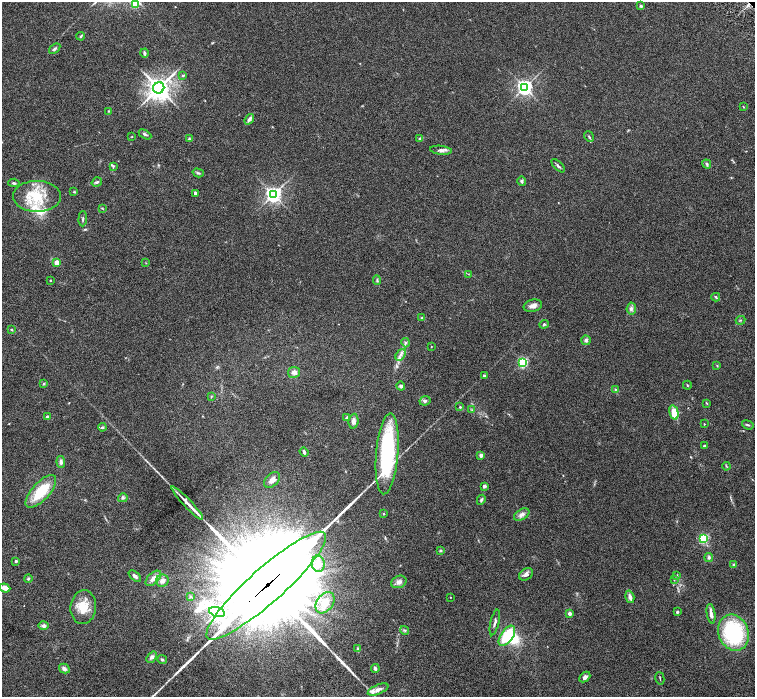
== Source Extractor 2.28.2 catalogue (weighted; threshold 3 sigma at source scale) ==
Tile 7 of 4 x 4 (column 3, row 2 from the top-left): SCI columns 3016-4520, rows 3085-4474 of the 6028 x 6026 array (HDU 1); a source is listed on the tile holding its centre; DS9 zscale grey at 2 x 2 block average (1 PNG px = mean of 2 x 2 image px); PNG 757 x 699 px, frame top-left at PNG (2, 2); each listed source drawn as its Kron ellipse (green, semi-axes under 4 px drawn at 4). Shown black and unused: <1% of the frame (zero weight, under 3 of 6 exposures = <1% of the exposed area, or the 3 px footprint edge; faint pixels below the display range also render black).
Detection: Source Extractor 2.28.2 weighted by HDU 2 'WHT'; one run over the whole footprint, this tile lists its part. Background 0.0444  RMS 0.0034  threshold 0.0139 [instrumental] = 3 sigma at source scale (4.09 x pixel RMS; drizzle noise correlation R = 1.36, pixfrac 0.8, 0.05/0.05 arcsec/px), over >= 5 px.
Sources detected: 131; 1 inside a brighter object's white glare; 5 long thin detections or spike segments (spike, bleed or trail) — neither listed nor drawn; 7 inside a brighter listed object's ellipse — not listed separately; the other 118 listed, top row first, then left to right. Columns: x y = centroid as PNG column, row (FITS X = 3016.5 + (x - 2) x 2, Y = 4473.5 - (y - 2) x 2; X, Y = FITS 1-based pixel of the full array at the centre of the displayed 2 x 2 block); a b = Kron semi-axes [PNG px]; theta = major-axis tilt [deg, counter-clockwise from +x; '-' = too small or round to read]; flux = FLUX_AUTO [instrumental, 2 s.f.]
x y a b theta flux
135 4 4 3 - 29
641 6 4 3 - 0.88
81 36 4 3 - 0.9
55 49 6 3 37 1.4
144 53 4 3 - 1.2
183 75 4 2 - 0.6
525 87 4 4 - 260
159 88 6 5 - 630
743 107 3 2 - 0.39
109 111 3 2 - 0.46
249 119 6 4 53 2.2
145 134 7 3 -28 1.2
132 137 3 2 - 0.31
589 137 5 2 - 0.83
189 139 4 3 - 0.73
420 139 4 3 - 1.8
441 150 11 4 -5 2.6
707 164 5 3 - 1.3
113 166 4 3 - 0.85
558 166 8 3 -45 1.3
198 173 6 3 -15 1.2
522 181 5 3 - 1.3
97 182 5 4 - 1.3
14 183 6 3 -6 1.1
74 192 4 2 - 0.54
195 193 4 2 - 1.4
273 194 4 4 - 280
37 196 24 15 0 24
102 208 3 2 - 0.5
83 219 8 3 86 1.1
57 263 2 2 - 15
146 263 3 2 - 0.35
468 274 3 2 - 0.47
50 280 3 2 - 0.43
377 280 5 2 - 0.82
716 297 4 3 - 0.78
533 306 9 6 14 3.4
631 309 6 4 84 2
422 318 3 2 - 0.57
740 320 5 2 - 0.67
544 324 5 3 - 1.1
11 329 4 2 - 0.68
586 340 5 4 - 1.7
406 343 5 3 - 1.2
431 346 2 2 - 0.35
401 355 6 4 55 2.6
523 362 3 3 - 92
717 366 3 2 - 0.5
294 372 6 5 - 3
484 376 2 2 - 2.3
44 383 4 3 - 0.82
687 385 4 2 - 0.44
401 386 4 4 - 1.6
616 389 3 3 - 0.73
211 396 3 3 - 0.49
425 401 6 4 26 1.5
707 403 4 2 - 0.49
460 407 3 3 - 0.78
472 410 4 2 - 0.66
674 412 7 4 -77 14
47 417 2 2 - 3.4
347 417 4 3 - 1.3
353 421 7 5 84 3
704 424 3 2 - 0.42
748 425 6 3 -20 1
102 427 4 3 - 0.96
704 446 2 2 - 2.1
304 452 5 3 - 1.5
387 454 40 11 85 79
481 455 4 4 - 1.9
61 462 6 4 -84 2.2
726 466 4 3 - 0.69
272 480 9 6 42 4.2
484 486 2 2 - 5.2
41 491 20 9 48 25
123 498 5 4 - 1.6
481 500 5 3 - 1.2
187 503 22 4 -47 5.5
383 514 3 2 - 0.5
522 515 8 5 30 2.9
703 538 3 3 - 81
440 551 4 3 - 0.71
709 557 4 4 - 1.4
16 561 2 2 - 1.7
318 564 8 6 -81 4.7
734 565 4 3 - 1.2
526 574 7 5 31 3.3
135 576 7 3 -42 1.9
677 576 3 3 - 0.59
28 578 4 3 - 0.78
153 578 9 5 43 4.6
674 579 3 2 - 0.45
162 581 6 6 - 3.5
399 582 8 6 24 3.3
266 586 78 17 42 47000
5 588 5 3 - 6.7
190 596 4 3 - 0.84
450 597 2 2 - 0.3
630 597 6 4 -74 2.9
325 603 12 8 55 9.9
83 607 17 12 84 13
217 612 8 4 -15 300
677 612 3 3 - 1.1
570 613 3 3 - 3.1
711 614 10 3 -81 3.9
495 622 13 3 77 2
43 626 5 4 - 2.1
405 630 4 3 - 0.94
733 633 18 15 -68 66
507 636 11 6 55 28
358 649 4 3 - 1.6
152 657 6 4 50 2.2
162 660 5 3 - 1
64 669 6 4 -30 2.4
375 669 4 3 - 1.6
585 677 6 4 44 2.4
660 678 6 2 -76 0.64
378 690 11 4 24 3.3
Overlapping masked pixels (flux is a lower limit): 1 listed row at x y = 266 586
Isophote crosses this tile's border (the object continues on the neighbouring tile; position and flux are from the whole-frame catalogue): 1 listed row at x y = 135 4